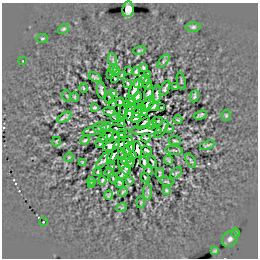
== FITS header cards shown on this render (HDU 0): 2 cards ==
NAXIS1  =                  256
NAXIS2  =                  256

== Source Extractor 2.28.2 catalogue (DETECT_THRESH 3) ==
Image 256 x 256 px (HDU 0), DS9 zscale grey, 1 PNG px = 1 image px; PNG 260 x 260 px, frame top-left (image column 1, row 256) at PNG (2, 3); each listed source drawn as its Kron ellipse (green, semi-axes under 4 px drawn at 4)
Background 0.00371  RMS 0.44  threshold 1.33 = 3 sigma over >= 5 px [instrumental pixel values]
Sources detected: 127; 1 with non-positive FLUX_AUTO (blend fragments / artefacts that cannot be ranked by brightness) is neither listed nor drawn; the other 126 listed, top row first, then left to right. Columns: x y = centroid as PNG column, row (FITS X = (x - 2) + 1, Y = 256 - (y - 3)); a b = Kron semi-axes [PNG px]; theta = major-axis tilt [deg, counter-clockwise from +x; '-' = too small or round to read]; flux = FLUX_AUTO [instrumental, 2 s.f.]
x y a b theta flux
128 9 8 5 85 580
193 27 7 4 1 54
64 29 6 4 39 44
42 38 6 3 8 31
139 50 6 2 13 27
113 60 7 4 -71 46
23 61 2 2 - 14
163 61 8 3 51 45
143 67 4 3 - 42
113 69 5 2 - 36
129 70 3 2 - 26
117 71 4 2 - 34
136 71 4 3 - 45
147 74 3 2 - 30
111 75 3 2 - 19
122 75 4 2 - 27
95 77 7 3 -25 61
115 79 3 2 - 25
145 79 5 3 - 64
181 81 9 2 -80 34
128 83 4 2 - 30
138 84 5 3 - 64
147 84 6 2 -86 52
175 86 3 2 - 18
83 88 4 3 - 24
165 88 8 3 65 70
101 90 9 3 -82 59
134 90 10 3 69 130
149 92 10 4 83 71
114 93 4 3 - 41
157 95 9 2 86 64
67 96 5 3 - 28
194 96 6 3 80 49
75 97 5 3 - 28
137 97 6 3 71 85
109 98 5 2 - 31
131 100 5 3 - 43
120 102 4 2 - 31
113 103 3 2 - 27
127 104 3 3 - 35
148 104 9 4 52 19
139 105 5 2 - 25
153 106 5 3 - 44
131 107 4 3 - 31
141 107 2 2 - 16
95 108 3 3 - 41
162 108 3 2 - 29
123 111 7 2 82 51
109 112 6 2 -11 52
138 112 7 3 52 71
144 112 4 2 - 42
129 113 7 3 -86 95
201 115 7 3 21 61
226 115 5 4 - 37
64 117 8 2 31 60
121 117 3 3 - 22
115 118 4 2 - 28
136 118 5 4 - 13
178 120 4 2 - 27
158 121 5 2 - 21
122 123 3 2 - 37
143 124 8 3 40 51
151 125 5 3 - 32
100 127 7 5 15 47
106 127 5 2 - 35
118 129 8 2 -14 36
162 129 10 2 57 41
169 129 3 2 - 22
146 130 16 4 2 39
92 131 10 3 15 47
121 134 4 2 - 41
108 135 6 2 13 46
115 137 4 2 - 34
103 138 4 2 - 14
146 138 4 2 - 36
85 140 5 2 - 45
128 141 5 2 - 49
175 141 6 2 -6 33
56 142 5 3 - 24
100 144 3 2 - 26
121 144 8 3 16 69
207 145 7 2 18 48
111 146 9 4 23 70
131 147 5 2 - 93
138 149 8 3 -82 48
146 150 5 2 - 30
174 150 9 3 -6 41
126 151 4 3 - 41
113 155 8 4 50 32
122 155 5 3 - 42
132 155 3 3 - 34
69 157 5 3 - 26
104 159 11 4 48 56
127 159 6 3 27 57
169 160 5 2 - 46
191 161 7 3 -60 38
82 162 3 2 - 21
144 162 5 3 - 54
152 162 6 2 -67 43
130 163 5 2 - 7.4
125 166 9 5 -63 88
112 167 3 2 - 28
148 170 4 2 - 34
98 172 4 2 - 31
109 172 5 2 - 37
123 173 9 3 51 92
160 173 5 3 - 46
176 173 7 4 46 27
113 178 5 2 - 31
145 178 4 2 - 28
102 180 4 3 - 43
91 181 4 3 - 41
129 181 4 2 - 31
167 182 7 3 -14 39
119 183 5 3 - 49
91 185 3 3 - 31
166 190 3 2 - 29
123 192 5 4 - 38
148 192 8 4 -89 75
109 195 4 3 - 32
141 202 6 3 88 40
122 207 5 3 - 19
43 222 2 2 - 17
236 233 4 3 - 24
230 239 9 7 47 110
215 251 4 2 - 35
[1 non-positive-flux detection neither listed nor drawn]